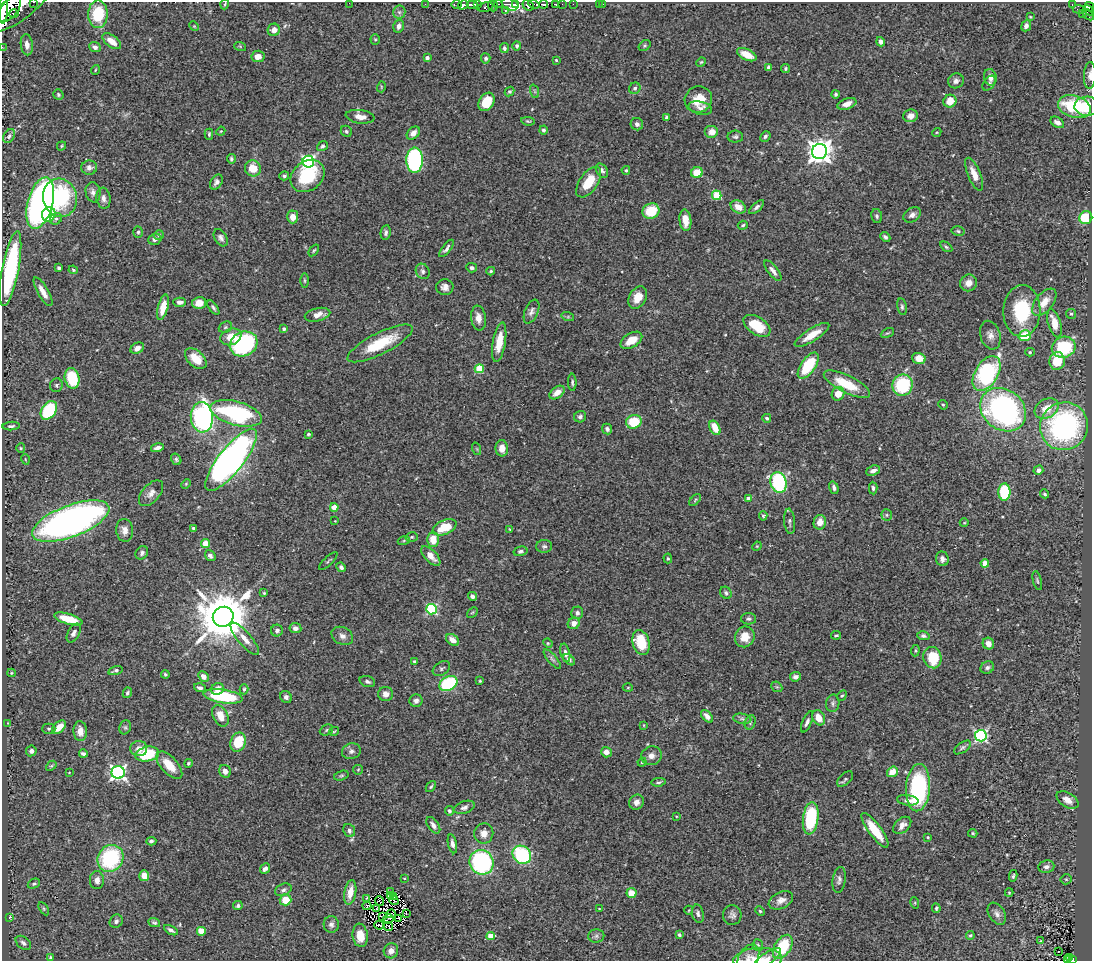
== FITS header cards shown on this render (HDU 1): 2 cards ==
NAXIS1  =                 1090
NAXIS2  =                  959

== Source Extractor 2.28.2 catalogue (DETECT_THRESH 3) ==
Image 1090 x 959 px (HDU 1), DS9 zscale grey, 1 PNG px = 1 image px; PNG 1094 x 963 px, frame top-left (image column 1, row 959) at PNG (2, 2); each listed source drawn as its Kron ellipse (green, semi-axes under 4 px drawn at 4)
Background 0.741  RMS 0.03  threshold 0.0886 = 3 sigma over >= 5 px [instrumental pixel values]
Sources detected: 420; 3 with non-positive FLUX_AUTO (blend fragments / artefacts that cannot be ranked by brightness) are neither listed nor drawn; the other 417 listed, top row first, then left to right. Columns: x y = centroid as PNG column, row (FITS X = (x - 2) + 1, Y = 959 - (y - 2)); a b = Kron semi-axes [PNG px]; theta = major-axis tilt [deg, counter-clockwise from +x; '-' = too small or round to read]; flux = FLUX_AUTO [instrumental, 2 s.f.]
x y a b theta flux
33 2 3 2 - 85
349 3 2 2 - 90
225 4 5 3 - 1.9
425 4 2 2 - 9.4
456 4 5 3 - 35
472 4 6 3 0 520
478 4 3 3 - 110
498 4 4 2 - 150
510 4 8 5 -22 480
516 4 4 3 - 4800
534 4 6 3 -20 110
543 4 4 3 - 360
556 4 3 3 - 94
562 4 2 2 - 30
573 4 2 2 - 4
599 4 2 2 - 3.2
603 4 2 2 - 4.5
1072 4 3 2 - 14
21 5 39 13 38 3200
463 5 5 4 - 480
528 5 6 5 - 750
493 6 5 5 - 130
485 7 8 4 11 280
1089 7 5 3 - 48
9 9 15 8 52 3900
1079 9 6 2 -3 14
3 10 14 3 89 3100
505 10 3 3 - 66
1089 10 6 3 -49 100
399 12 6 6 - 4.8
14 13 4 3 - 230
98 14 14 9 -89 89
1083 14 3 3 - 10
1088 15 7 3 -46 160
1030 17 4 3 - 1.7
194 26 5 4 - 1.9
399 26 7 5 75 8.3
1026 26 5 4 - 7.6
274 30 6 6 - 12
375 40 5 4 - 2.4
112 41 11 5 -36 21
881 42 5 4 - 8.5
27 45 11 6 -83 11
240 46 6 4 -19 2.3
517 46 4 4 - 5.6
645 46 6 4 35 2.7
2 47 2 2 - 7
95 47 6 5 - 8
504 48 5 4 - 4.2
747 55 10 5 -25 29
258 56 6 6 - 14
427 58 4 3 - 7.2
486 58 5 4 - 4.5
556 60 4 3 - 2
701 62 5 4 - 2.4
769 67 4 4 - 5.5
785 69 5 4 - 3.6
95 70 5 3 - 1.7
1090 75 13 6 88 8.4
990 77 8 6 -76 12
956 81 8 7 - 7
989 83 8 5 53 4.4
381 87 5 3 - 1.7
635 88 6 5 - 4.6
534 91 7 4 -70 3.7
510 92 5 4 - 3.8
58 94 5 4 - 3
836 94 4 4 - 3.2
698 99 14 13 - 37
950 101 7 6 - 28
487 102 10 7 59 48
847 104 10 5 20 15
1087 106 12 9 2 75
1074 107 17 11 -16 120
700 108 12 6 -13 8.4
910 116 7 6 - 13
360 117 14 6 -8 17
667 117 4 3 - 3.7
528 121 7 4 -8 3
1057 122 7 5 -32 9.4
637 124 6 6 - 6.6
543 130 4 4 - 4.4
221 131 4 3 - 1.9
346 131 6 5 - 3.5
712 132 7 6 - 17
937 132 5 3 - 2
413 133 7 5 43 11
209 134 5 4 - 2.7
9 136 7 5 57 6.3
765 136 6 4 47 4.5
735 137 8 6 -1 4.6
61 146 5 4 - 2.2
322 146 6 4 36 3.6
819 151 8 7 - 1900
231 159 5 4 - 4.3
415 160 12 8 90 320
308 162 6 6 - 330
89 168 8 7 - 8.5
253 168 8 8 - 34
626 170 4 4 - 2.7
602 171 8 5 -57 5.4
697 173 6 5 - 34
974 174 17 6 -67 19
284 176 5 4 - 3.7
307 176 18 14 39 110
216 182 8 5 57 6.6
589 182 17 9 55 50
93 192 10 7 -80 8.6
717 195 5 4 - 82
60 198 19 17 -76 220
103 198 10 7 -82 9
40 203 26 12 75 480
738 207 8 6 -29 19
757 207 9 4 43 5.6
651 211 8 7 - 60
49 214 7 6 - 70
912 215 9 6 33 9.1
877 216 7 5 -79 4.1
293 217 6 5 - 18
1086 218 6 6 - 73
56 219 6 5 - 4
685 220 11 6 -83 24
743 225 5 4 - 2.7
958 231 7 4 -11 3.6
138 232 5 5 - 3.5
386 233 7 5 83 5.1
159 235 5 5 - 2.7
885 237 6 4 -42 4.5
221 238 9 6 -59 7.2
155 239 6 5 - 6.8
946 247 7 4 -33 3.2
446 248 10 4 53 5.9
314 250 7 3 53 2.6
59 268 3 3 - 4.4
472 268 5 4 - 5.2
10 269 38 8 79 260
73 270 5 4 - 2.4
423 271 8 6 -63 6.3
491 271 4 3 - 2.8
773 271 12 5 -52 9.3
304 281 7 3 -89 2.8
969 283 9 8 - 15
445 287 8 8 - 10
43 292 16 5 -60 18
638 298 12 8 60 23
180 302 6 4 -2 8.3
1044 302 16 8 51 26
199 303 7 6 - 24
163 307 13 5 76 30
902 307 8 5 -79 4.3
213 308 8 3 -53 3.9
1022 311 26 18 88 120
531 312 12 6 66 8.2
1071 314 5 5 - 2.8
317 315 13 6 13 18
568 317 6 4 -18 2.7
478 318 12 7 -82 15
1054 323 14 6 -74 33
757 326 15 8 -34 49
225 327 7 5 22 3.7
284 329 3 3 - 5.6
887 333 7 3 26 2.7
812 335 20 6 32 30
990 335 15 10 -73 15
1025 336 6 5 - 69
231 337 11 8 21 30
631 340 12 7 31 29
499 342 20 6 80 39
380 343 36 10 27 82
244 344 14 12 27 260
1064 347 12 10 20 130
137 348 7 5 31 12
1030 352 5 4 - 2.2
919 358 7 5 -16 27
196 359 13 8 -43 37
1057 361 9 8 - 49
808 366 15 7 55 98
479 369 4 4 - 74
987 373 19 11 58 240
72 378 10 7 -77 85
572 382 8 4 -87 4.4
847 384 25 8 -26 65
56 385 7 6 - 4.4
903 385 11 10 - 130
557 392 9 5 37 17
838 394 7 6 - 26
943 405 5 4 - 2.3
1047 409 13 9 30 31
49 410 10 7 55 140
1003 410 24 20 -38 510
236 413 26 12 -15 250
202 417 15 11 -85 420
580 417 6 5 - 5.4
767 418 4 3 - 3.2
634 422 8 6 17 58
11 426 8 4 4 4.3
1064 426 24 23 - 400
715 428 8 5 -63 31
607 429 5 5 - 4.8
308 434 3 3 - 2.6
21 448 5 4 - 2.4
157 448 6 4 14 8.7
502 448 8 6 -86 18
477 449 6 4 -71 2.3
25 459 5 3 - 1.7
176 459 6 5 - 3.9
231 460 38 12 52 1100
1038 470 5 4 - 7.6
873 471 7 5 21 8
778 482 10 8 -73 210
186 484 5 4 - 2.3
834 488 6 4 -71 6.9
873 488 6 4 -87 4.2
1004 492 8 6 -89 110
151 493 15 8 48 13
1045 494 5 4 - 3.1
748 499 4 4 - 15
695 500 7 4 47 3.1
334 507 4 4 - 32
887 515 6 5 - 3.3
763 516 5 4 - 3
71 521 41 15 21 1000
335 521 2 2 - 1.1
790 521 12 5 -85 6.5
820 522 7 6 - 21
964 523 4 3 - 1.6
445 527 13 7 23 50
193 528 3 3 - 5.3
510 529 4 3 - 1.5
125 530 11 8 -83 15
412 537 6 5 - 3.3
433 539 7 6 - 31
404 540 6 4 20 2.9
205 543 4 4 - 40
544 546 8 6 1 5.7
757 546 5 4 - 2
521 551 7 4 13 5.3
142 553 7 5 53 6.2
210 556 6 4 -53 5.9
431 556 12 6 -45 18
668 558 5 4 - 2.8
942 559 7 6 - 7.7
328 561 12 3 44 3
985 563 4 4 - 30
341 567 5 4 - 5.6
1037 581 10 4 -76 3.3
264 593 4 4 - 2.3
726 593 6 5 - 4.8
472 596 5 4 - 6.2
432 609 5 5 - 190
472 612 6 4 43 2.2
577 613 6 6 - 5.4
223 617 10 9 - 12000
68 619 14 5 -16 44
748 619 7 6 - 5
574 623 6 5 - 12
295 628 6 5 - 8.6
277 631 6 6 - 5.1
74 633 10 5 61 6.6
836 635 5 3 - 3.1
342 636 11 8 -28 11
923 636 6 4 -13 4
745 637 10 9 - 31
245 639 20 6 -49 19
453 640 7 5 -37 15
641 642 13 8 -74 60
548 643 5 4 - 2.3
988 644 6 5 - 14
915 651 6 4 85 2.6
565 653 9 4 -76 6.9
932 658 11 9 -75 75
552 659 12 4 -50 5.8
569 660 7 4 -42 6.6
415 661 4 4 - 2.9
987 667 7 6 - 5.6
441 669 9 6 34 5.2
115 670 7 3 17 4.3
11 673 4 4 - 2.3
165 674 4 4 - 2.5
203 676 6 4 -46 13
795 677 5 4 - 6.2
480 681 3 2 - 1.9
367 682 8 5 -19 4.8
448 684 9 6 30 180
777 687 6 4 -42 2.5
200 688 6 4 -18 6.3
628 688 5 3 - 1.9
218 689 6 5 - 15
244 689 5 4 - 3.3
127 693 5 4 - 3.5
386 694 7 7 - 10
223 696 20 6 -8 130
842 696 5 4 - 2.5
286 697 6 5 - 5.6
416 701 6 6 - 7
833 703 9 6 80 5.6
220 716 11 7 -62 27
707 716 7 4 -48 10
819 718 8 6 -59 23
742 719 9 5 -8 5.7
750 722 7 5 71 4.1
807 722 11 4 67 6.9
8 723 4 3 - 1.5
644 725 4 2 - 1.2
59 727 8 5 42 26
125 727 7 5 69 3.7
49 729 7 5 1 3.3
326 730 7 5 25 3.2
80 731 10 7 -88 20
334 731 5 3 - 2.1
981 736 6 5 - 340
238 742 10 7 69 60
962 747 10 5 34 4.5
139 749 8 7 - 14
31 751 5 5 - 6.2
351 751 9 8 - 7.4
606 752 5 5 - 14
83 754 4 4 - 5.6
147 754 12 7 11 110
651 756 10 9 - 12
642 762 4 4 - 2.4
188 763 4 3 - 2.7
169 765 17 8 -47 40
51 766 6 4 41 2.6
358 770 5 4 - 2.2
225 771 6 5 - 12
118 772 6 6 - 560
892 772 6 5 - 29
69 773 3 2 - 1.1
341 776 7 4 15 3
845 779 9 5 44 3.9
658 782 7 3 8 3.5
431 787 6 4 49 2.9
918 788 24 12 86 230
908 800 11 5 -7 9.4
1067 800 12 7 -32 16
636 802 8 7 - 12
464 807 11 6 19 7.3
449 811 5 4 - 5.9
676 816 4 2 - 1.5
811 818 16 7 83 130
433 825 9 5 -54 8.8
902 825 10 7 41 14
875 830 21 6 -54 54
349 831 7 5 -69 6.8
484 833 10 9 - 15
973 833 4 3 - 2.5
928 837 3 2 - 2
151 841 5 4 - 3.6
452 844 9 4 -78 7.8
522 855 10 8 -43 170
110 858 14 12 54 180
481 862 12 12 - 270
1046 867 8 6 9 8
265 869 6 4 48 6.1
144 876 5 5 - 19
1013 876 6 4 79 2.8
404 878 3 2 - 1.2
1066 879 5 5 - 2.3
97 880 9 7 88 12
839 880 13 6 82 7.2
34 884 6 4 26 3.5
283 890 8 6 24 5.4
390 891 3 2 - 0.72
350 892 13 6 80 23
631 893 5 5 - 32
1009 893 4 4 - 1.8
390 895 3 2 - 0.93
393 896 2 2 - 1.1
367 898 3 2 - 1.5
285 900 6 5 - 32
394 900 5 2 - 0.62
781 900 13 8 26 13
379 901 5 2 - 1.2
915 903 6 3 -73 1.8
238 906 5 4 - 4.1
367 906 4 3 - 3.3
377 908 3 2 - 1.9
936 908 5 3 - 3.2
44 909 7 4 -59 2.8
599 909 3 3 - 1.4
689 910 4 3 - 1.6
760 911 5 4 - 2.4
406 913 3 2 - 1.5
391 914 4 2 - 1.9
698 914 9 6 -78 6.2
997 914 12 8 -57 11
732 915 10 9 - 8.1
382 916 3 2 - 1.8
10 917 3 2 - 1.8
388 919 6 2 32 1.4
399 919 3 2 - 0.89
116 921 7 6 - 5.8
154 923 6 4 -24 3.5
331 924 8 7 - 7.1
379 925 5 2 - 1.6
388 927 5 3 - 0.15
171 930 7 3 -29 5.5
201 931 5 5 - 18
360 935 12 7 -83 28
679 935 4 3 - 3.6
970 935 4 3 - 2.8
491 936 4 4 - 35
596 936 8 6 2 5.5
1041 941 4 2 - 1.8
23 943 9 5 -40 6.2
758 945 6 5 - 3.4
783 947 13 8 58 87
391 951 8 7 - 11
1058 952 2 2 - 2.7
51 957 3 3 - 2.2
1069 957 3 2 - 8.1
748 958 15 9 60 12
758 959 24 11 4 27
766 959 17 6 37 11
1073 959 3 3 - 35
1067 960 2 2 - 6.4
At the frame edge (FLAGS 8, measured only in part): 10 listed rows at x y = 33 2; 349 3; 21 5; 2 47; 1090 75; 748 958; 758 959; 766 959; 1073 959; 1067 960
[3 non-positive-flux detections neither listed nor drawn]